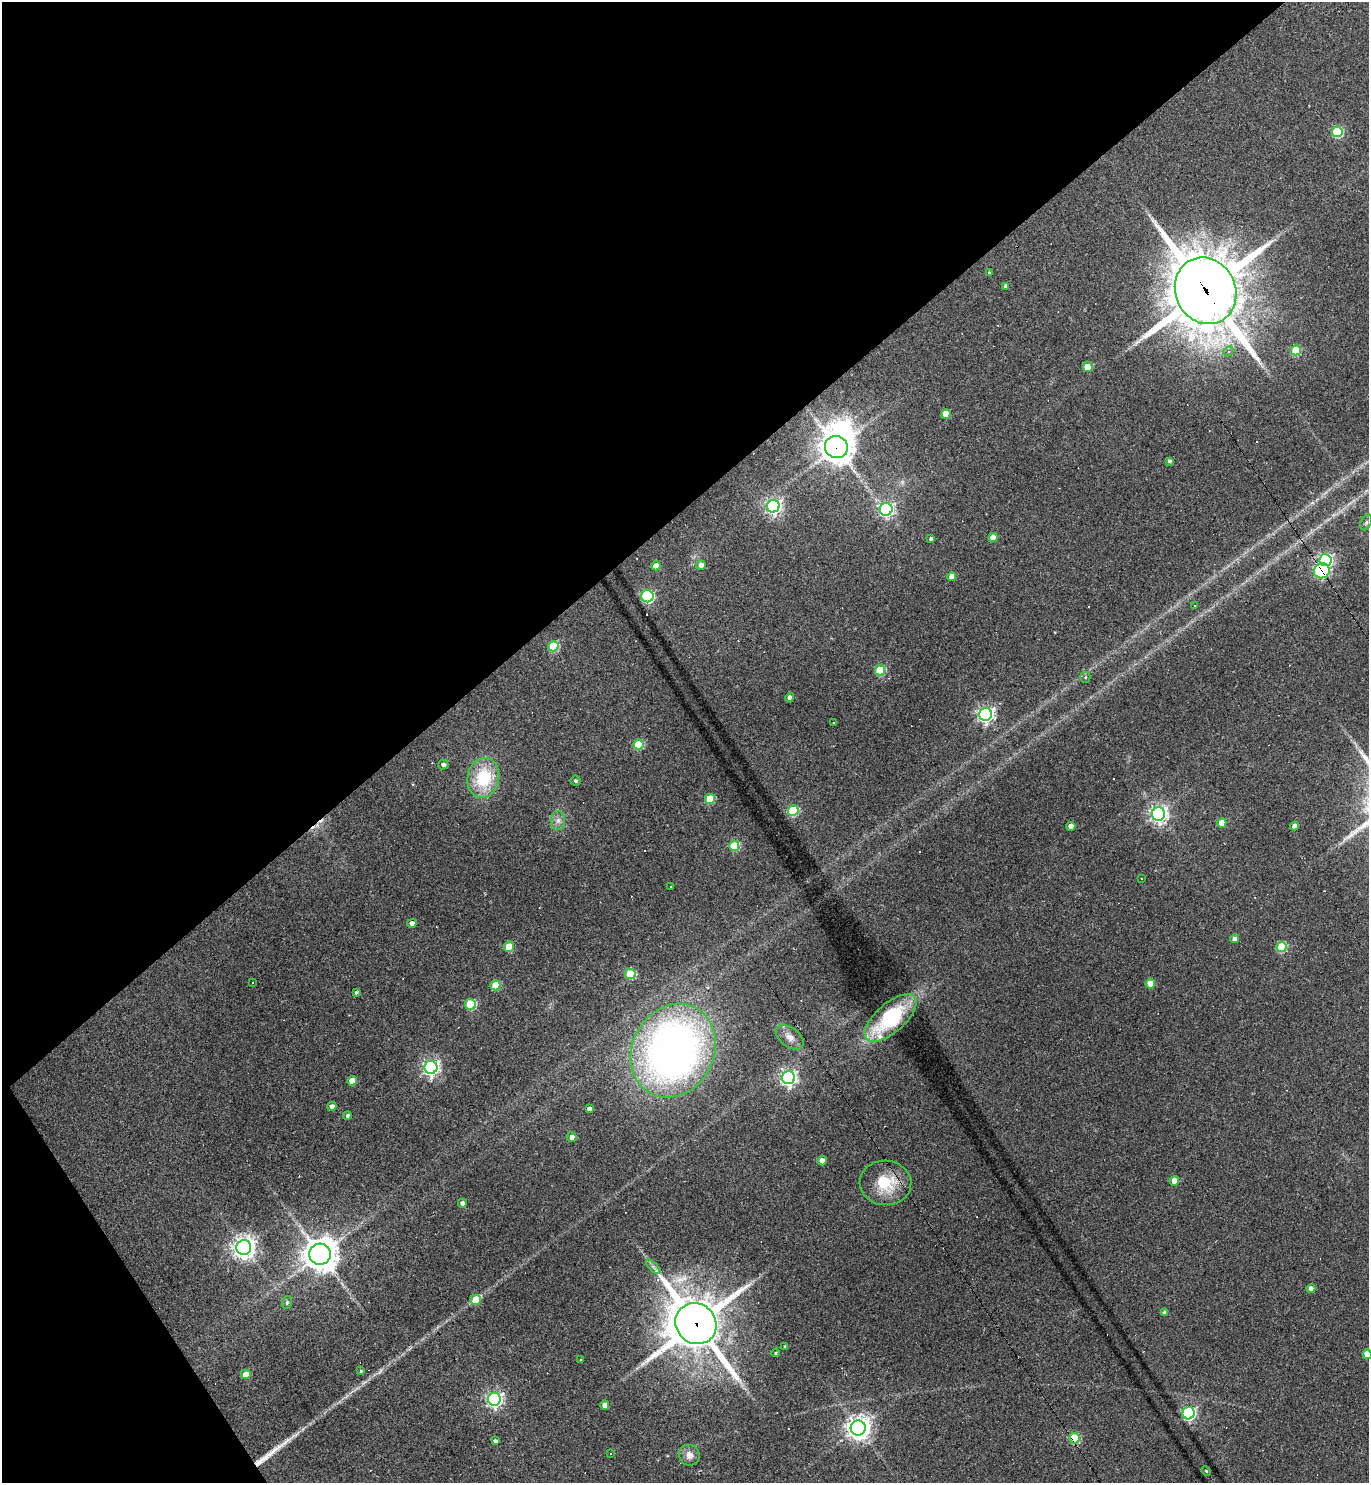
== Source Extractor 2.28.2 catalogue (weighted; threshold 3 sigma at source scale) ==
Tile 5 of 4 x 4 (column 1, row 2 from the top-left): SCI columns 294-1660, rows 2961-4441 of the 5916 x 5921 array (HDU 1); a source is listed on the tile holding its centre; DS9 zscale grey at full resolution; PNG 1371 x 1485 px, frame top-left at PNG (2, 2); each listed source drawn as its Kron ellipse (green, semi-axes under 4 px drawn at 4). Shown black and unused: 37% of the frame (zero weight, under 2 of 3 exposures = <1% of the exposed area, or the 3 px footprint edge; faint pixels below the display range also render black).
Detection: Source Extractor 2.28.2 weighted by HDU 2 'WHT'; one run over the whole footprint, this tile lists its part. Background 0.109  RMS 0.007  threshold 0.0316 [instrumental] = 3 sigma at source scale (4.5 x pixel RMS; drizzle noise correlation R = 1.50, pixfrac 1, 0.05/0.05 arcsec/px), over >= 5 px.
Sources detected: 114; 2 too faint to see at this stretch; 1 inside a brighter object's white glare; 20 cosmic-ray / hot-pixel residue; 1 long thin detection or spike segment (spike, bleed or trail) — neither listed nor drawn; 1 inside a brighter listed object's ellipse — not listed separately; the other 89 listed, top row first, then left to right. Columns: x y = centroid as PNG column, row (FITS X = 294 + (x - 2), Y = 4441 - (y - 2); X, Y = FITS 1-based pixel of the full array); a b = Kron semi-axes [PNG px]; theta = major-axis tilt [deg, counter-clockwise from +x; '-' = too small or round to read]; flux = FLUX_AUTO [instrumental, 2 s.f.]
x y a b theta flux
1337 132 5 5 - 56
989 273 3 3 - 1.4
1006 286 4 4 - 2.6
1206 291 34 30 -64 4400
1296 350 5 5 - 31
1228 351 5 4 - 1.7
1088 367 5 5 - 16
946 414 5 4 - 10
836 447 12 11 - 960
1169 461 4 4 - 1.7
773 506 6 6 - 220
886 509 6 6 - 180
1366 522 8 5 63 1.8
993 538 4 4 - 9.2
931 539 4 3 - 1.6
1325 560 6 6 - 150
701 565 5 4 - 3.5
656 566 4 4 - 7.3
1322 571 8 7 - 76
952 577 4 4 - 5.2
647 596 6 6 - 95
1194 605 3 3 - 4.9
553 646 5 5 - 38
880 670 5 5 - 36
1085 677 5 5 - 1
790 698 4 4 - 3
985 714 6 6 - 240
833 722 2 2 - 0.5
638 744 5 5 - 26
443 765 5 5 - 2
483 778 20 16 80 36
575 781 5 5 - 1.2
710 799 5 5 - 27
793 811 5 5 - 47
1158 814 6 6 - 300
558 820 9 7 89 3.5
1222 823 5 4 - 11
1071 826 4 4 - 6.2
1295 826 4 4 - 3.2
734 846 5 5 - 32
1141 879 3 2 - 0.46
670 886 3 2 - 0.69
412 923 4 4 - 3.8
1234 939 4 4 - 3
509 947 5 5 - 26
1282 947 5 5 - 37
630 974 5 5 - 37
252 983 3 3 - 0.8
1150 984 5 4 - 10
495 985 5 5 - 21
356 992 3 3 - 1.3
470 1004 5 5 - 46
891 1018 32 14 42 63
790 1037 16 9 -39 5.8
673 1051 48 41 63 440
431 1067 6 6 - 220
788 1078 6 6 - 230
352 1081 5 5 - 11
332 1106 4 4 - 2.6
589 1109 4 4 - 2.3
347 1115 4 4 - 1.5
572 1137 5 4 - 3.9
822 1161 5 4 - 4.7
1174 1181 5 4 - 9.1
885 1183 26 22 -4 27
462 1203 4 4 - 2.8
244 1247 7 7 - 510
320 1254 11 10 - 1200
653 1267 9 3 -45 1.8
1311 1288 4 4 - 3.7
476 1300 5 5 - 23
287 1302 6 5 - 1.3
1165 1313 4 4 - 3
696 1324 21 19 -45 3100
785 1347 3 3 - 1.4
776 1353 4 3 - 0.88
1367 1354 5 4 - 8
581 1360 3 3 - 0.71
361 1371 4 4 - 1.1
246 1374 5 5 - 11
494 1399 6 6 - 220
605 1405 4 4 - 6.1
1189 1413 6 6 - 140
858 1428 7 7 - 600
1074 1438 5 5 - 39
495 1441 4 4 - 2.1
611 1453 3 2 - 0.54
689 1455 10 10 - 5.5
1206 1471 5 4 - 0.79
Overlapping masked pixels (flux is a lower limit): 7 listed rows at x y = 1206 291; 836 447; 1325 560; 1322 571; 885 1183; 696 1324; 1074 1438
Isophote crosses this tile's border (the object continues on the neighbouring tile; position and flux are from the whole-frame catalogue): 1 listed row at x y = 1367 1354